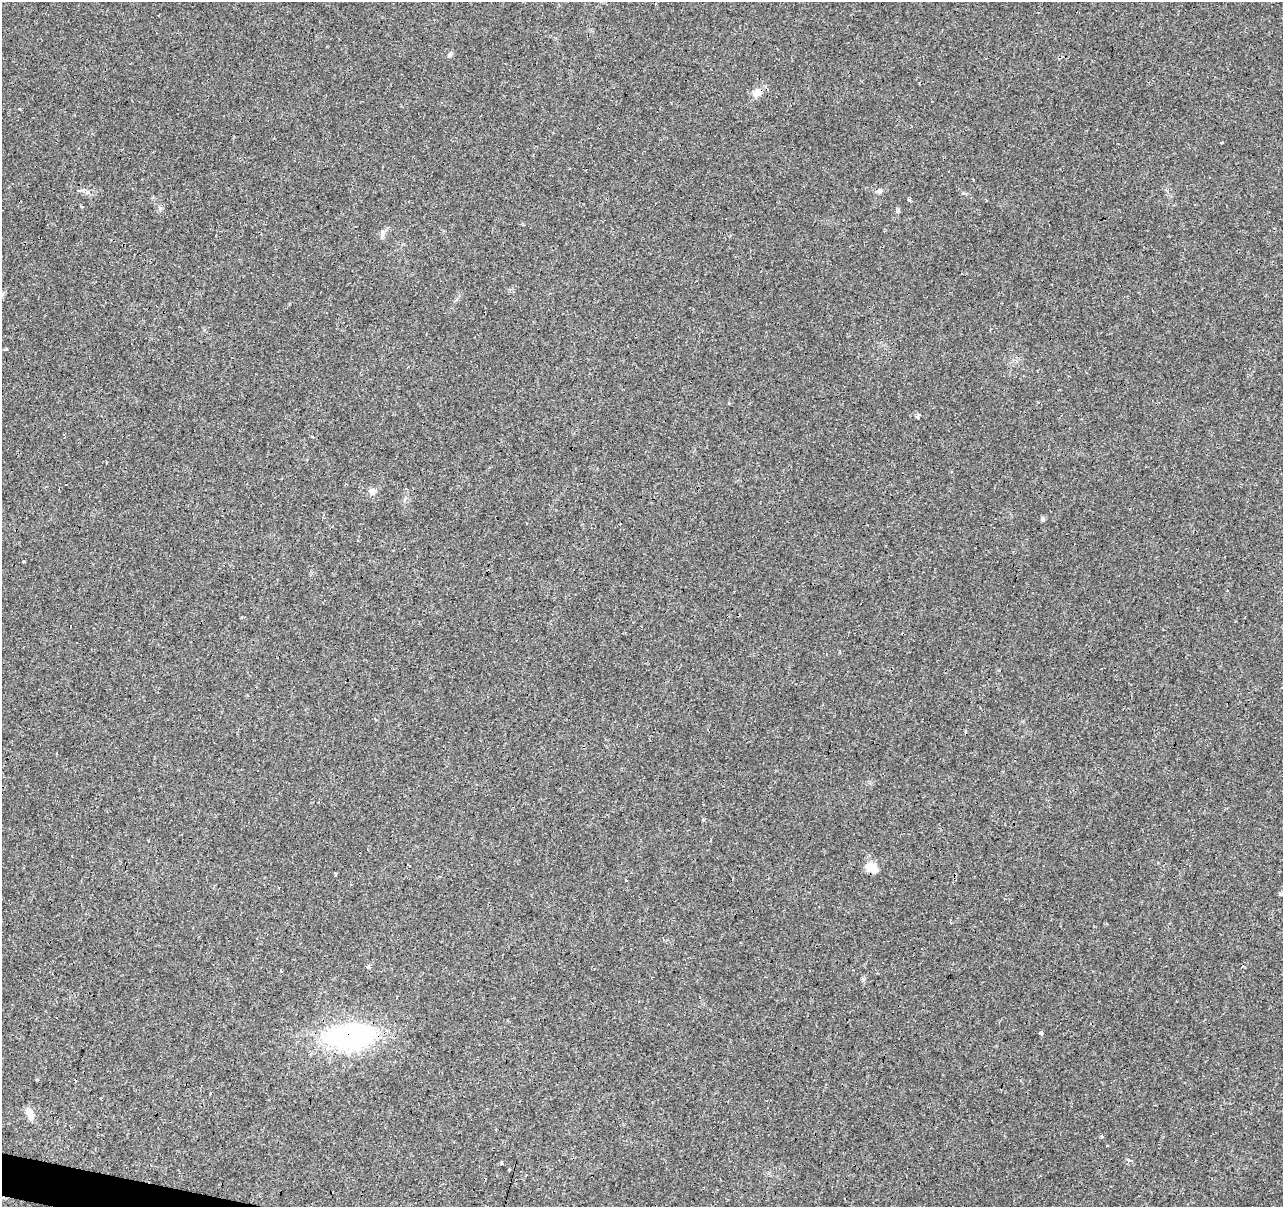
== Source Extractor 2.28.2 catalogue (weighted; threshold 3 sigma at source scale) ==
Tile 7 of 4 x 4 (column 3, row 2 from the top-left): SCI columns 2565-3845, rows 2626-3830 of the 5131 x 5314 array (HDU 1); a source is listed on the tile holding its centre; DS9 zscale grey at full resolution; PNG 1285 x 1209 px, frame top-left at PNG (2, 2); no overlay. Shown black and unused: <1% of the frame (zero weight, under 3 of 4 exposures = <1% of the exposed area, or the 3 px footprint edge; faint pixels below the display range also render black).
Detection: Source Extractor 2.28.2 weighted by HDU 2 'WHT'; one run over the whole footprint, this tile lists its part. Background 0.0431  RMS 0.0042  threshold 0.0188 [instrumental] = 3 sigma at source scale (4.5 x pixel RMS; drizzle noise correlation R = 1.50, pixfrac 1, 0.0396/0.0396 arcsec/px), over >= 5 px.
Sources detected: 43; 11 cosmic-ray / hot-pixel residue — not listed; the other 32 listed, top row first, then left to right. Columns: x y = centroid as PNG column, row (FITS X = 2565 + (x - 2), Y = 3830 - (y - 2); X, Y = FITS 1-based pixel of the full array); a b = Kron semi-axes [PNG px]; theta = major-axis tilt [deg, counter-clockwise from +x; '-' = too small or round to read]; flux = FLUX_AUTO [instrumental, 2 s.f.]
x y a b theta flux
450 54 7 6 - 0.87
757 92 11 8 47 3.2
1221 142 3 3 - 1.3
948 171 3 2 - 0.5
1210 178 3 3 - 1.2
973 180 3 2 - 0.57
879 191 6 6 - 0.88
910 198 4 3 - 6.1
986 200 4 2 - 0.43
82 207 4 2 - 0.42
897 210 6 5 - 0.84
382 234 14 4 88 1.2
5 349 4 3 - 2.4
918 416 3 3 - 8.2
66 484 3 2 - 0.3
372 491 10 7 9 2
1042 519 7 4 71 0.63
404 548 3 3 - 2.9
24 561 4 3 - 1.9
1227 590 3 3 - 2.3
409 865 4 2 - 0.47
871 868 14 10 -32 5.2
336 873 3 3 - 8.6
626 880 3 3 - 1.2
1281 894 3 3 - 20
921 949 3 3 - 2.9
368 966 4 3 - 30
1041 1033 3 3 - 22
350 1036 41 21 4 83
29 1113 15 8 -62 3.3
1101 1137 4 3 - 2.8
502 1163 4 3 - 2.8
Overlapping masked pixels (flux is a lower limit): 2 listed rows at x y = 871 868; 350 1036
Isophote crosses this tile's border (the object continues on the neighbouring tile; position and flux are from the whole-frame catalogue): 1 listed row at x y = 1281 894
Unlisted compact peaks at least as high as the median listed source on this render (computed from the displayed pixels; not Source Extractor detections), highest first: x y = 160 208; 864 979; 963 193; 703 820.